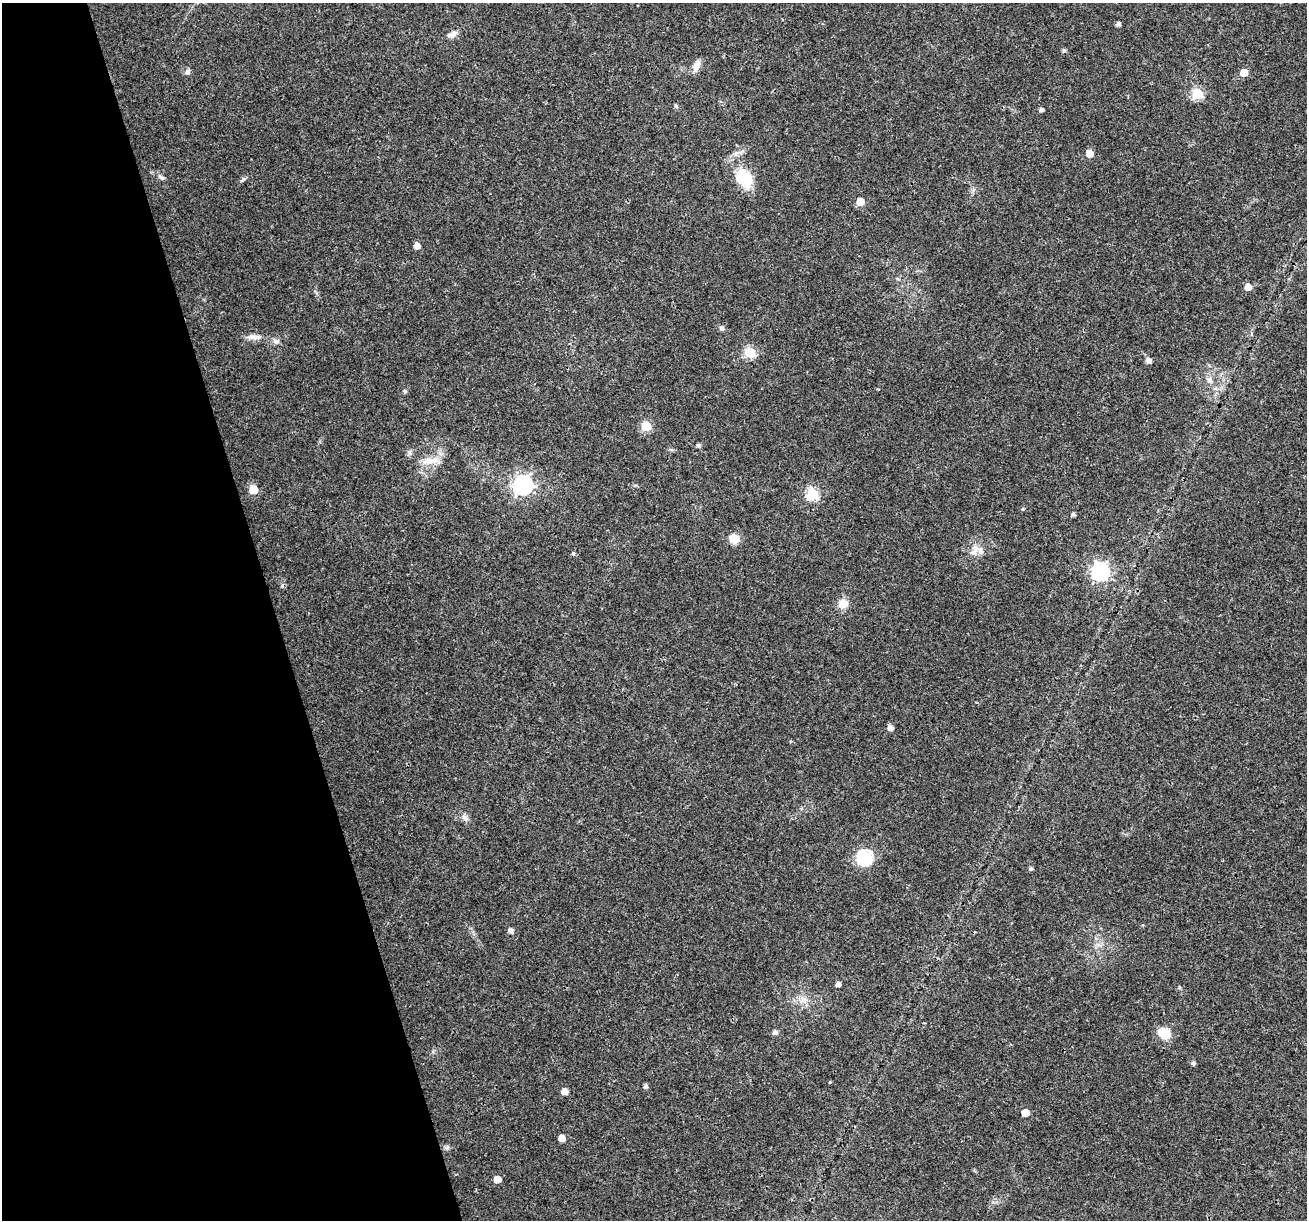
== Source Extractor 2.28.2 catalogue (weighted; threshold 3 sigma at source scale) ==
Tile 5 of 4 x 4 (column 1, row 2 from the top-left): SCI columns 2-1306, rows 2539-3756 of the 5220 x 5027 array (HDU 1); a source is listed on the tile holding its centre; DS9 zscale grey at full resolution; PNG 1309 x 1222 px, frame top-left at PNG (2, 3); no overlay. Shown black and unused: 21% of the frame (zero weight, under 3 of 4 exposures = <1% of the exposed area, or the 3 px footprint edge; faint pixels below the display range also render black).
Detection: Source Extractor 2.28.2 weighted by HDU 2 'WHT'; one run over the whole footprint, this tile lists its part. Background 0.0215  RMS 0.003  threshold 0.0133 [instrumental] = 3 sigma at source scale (4.5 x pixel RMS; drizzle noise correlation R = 1.50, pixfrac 1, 0.0396/0.0396 arcsec/px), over >= 5 px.
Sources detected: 54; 1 inside a brighter listed object's ellipse — not listed separately; the other 53 listed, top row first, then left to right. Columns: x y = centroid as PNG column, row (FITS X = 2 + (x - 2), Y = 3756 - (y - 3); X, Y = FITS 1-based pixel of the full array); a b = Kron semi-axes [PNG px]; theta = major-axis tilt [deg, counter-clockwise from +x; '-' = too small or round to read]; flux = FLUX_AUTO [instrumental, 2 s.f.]
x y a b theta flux
1118 24 5 4 - 0.88
452 34 15 7 26 1.6
1064 51 5 5 - 0.59
696 66 15 7 66 2.3
187 72 8 6 71 0.96
1244 73 5 5 - 4.6
1197 94 6 6 - 22
676 106 5 5 - 0.6
1041 110 5 4 - 0.76
1089 153 6 5 - 3.5
161 177 11 5 -29 0.81
744 178 21 15 -52 11
243 180 10 2 35 0.47
860 201 6 5 - 4.3
417 246 5 5 - 2.1
1248 287 5 5 - 3.3
722 328 8 6 -57 0.79
253 337 21 7 -2 2.2
750 352 6 6 - 21
1148 360 7 6 - 1.2
1209 380 10 7 -50 1.3
405 391 5 5 - 0.57
646 426 6 5 - 15
698 445 5 5 - 0.62
430 461 26 9 5 4.1
523 485 8 7 - 120
253 490 6 5 - 8.8
812 494 6 6 - 27
1023 509 5 4 - 0.35
1073 514 4 3 - 0.74
734 539 10 9 - 4.1
975 550 19 7 58 2.2
573 553 5 5 - 0.54
1100 572 7 7 - 98
843 603 12 11 - 3.2
890 728 5 5 - 1.6
790 741 5 3 - 0.25
465 818 12 7 -40 1.3
865 857 7 7 - 57
1031 869 5 4 - 0.56
510 930 5 5 - 1.3
838 984 5 4 - 1.1
803 1000 10 5 34 1.2
775 1032 5 5 - 1.1
1164 1033 14 10 -28 5.6
1193 1063 5 5 - 0.65
830 1082 4 3 - 0.24
646 1086 5 4 - 0.91
564 1091 5 5 - 2.9
1025 1113 5 5 - 5.3
562 1138 5 5 - 2.5
447 1147 7 6 - 0.63
497 1179 5 5 - 4.4